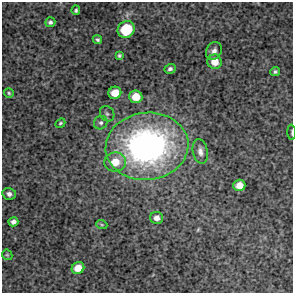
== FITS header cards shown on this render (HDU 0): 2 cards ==
NAXIS1  =                  291 / FITS: X Dimension
NAXIS2  =                  291 / FITS: Y Dimension

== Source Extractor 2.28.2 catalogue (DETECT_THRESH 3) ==
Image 291 x 291 px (HDU 0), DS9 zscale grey, 1 PNG px = 1 image px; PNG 295 x 295 px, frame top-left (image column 1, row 291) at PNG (2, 2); each listed source drawn as its Kron ellipse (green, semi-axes under 4 px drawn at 4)
Background 4140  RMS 220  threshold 671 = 3 sigma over >= 5 px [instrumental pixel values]
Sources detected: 26; all 26 listed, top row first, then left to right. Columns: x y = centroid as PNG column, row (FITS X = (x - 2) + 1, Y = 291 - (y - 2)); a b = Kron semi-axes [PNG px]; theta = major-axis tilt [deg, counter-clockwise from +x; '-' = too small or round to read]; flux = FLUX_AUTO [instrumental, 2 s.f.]
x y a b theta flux
76 10 5 4 - 2.6e+04
50 22 5 5 - 3.7e+04
126 29 9 8 - 6.4e+05
97 40 5 4 - 3.2e+04
214 51 9 7 59 7.1e+04
119 56 4 3 - 2.5e+04
215 62 7 7 - 1.9e+05
170 69 5 5 - 4.1e+04
275 72 5 4 - 3.1e+04
9 93 5 4 - 2.1e+04
115 93 6 6 - 2.1e+05
136 97 6 6 - 2.4e+05
107 114 8 7 - 4.2e+04
60 123 5 4 - 2.1e+04
101 123 7 6 - 4.4e+04
292 132 7 2 -87 1.9e+04
147 146 41 33 7 5.1e+06
200 151 12 7 -79 8.1e+04
115 162 11 9 8 2.6e+05
239 185 6 6 - 1.7e+05
9 194 7 6 - 6.5e+04
157 218 6 6 - 8.8e+04
13 222 5 4 - 5.7e+04
102 225 5 3 - 1.5e+04
7 255 6 4 -43 1.8e+04
78 268 6 6 - 1.7e+05
At the frame edge (FLAGS 8, measured only in part): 1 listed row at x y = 292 132